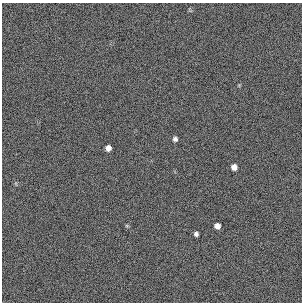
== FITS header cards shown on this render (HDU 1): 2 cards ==
NAXIS1  =                  300 / length of original image axis
NAXIS2  =                  300 / length of original image axis

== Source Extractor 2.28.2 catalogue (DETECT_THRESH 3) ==
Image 300 x 300 px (HDU 1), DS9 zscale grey, 1 PNG px = 1 image px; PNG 304 x 304 px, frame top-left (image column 1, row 300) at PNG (2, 3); no overlay
Background 385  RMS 67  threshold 200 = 3 sigma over >= 5 px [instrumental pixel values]
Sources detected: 6; all 6 listed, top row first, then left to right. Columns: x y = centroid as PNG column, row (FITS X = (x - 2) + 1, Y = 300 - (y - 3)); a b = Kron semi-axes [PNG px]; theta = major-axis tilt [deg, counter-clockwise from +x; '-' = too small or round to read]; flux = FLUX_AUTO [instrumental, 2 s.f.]
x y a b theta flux
175 139 6 5 - 13000
108 148 5 5 - 25000
234 167 6 5 - 27000
127 226 6 4 -18 4700
217 226 5 5 - 25000
196 234 4 4 - 11000